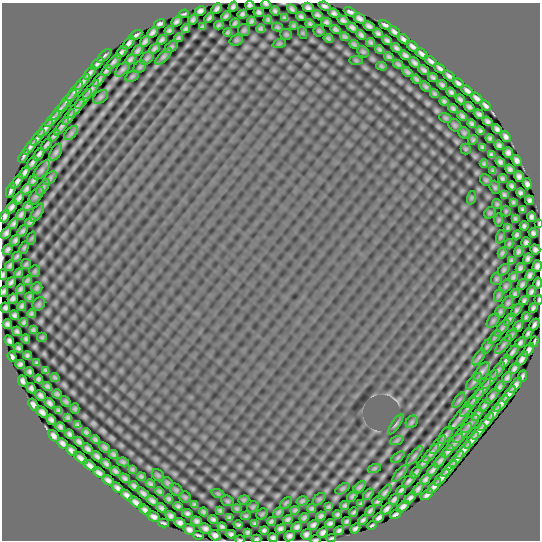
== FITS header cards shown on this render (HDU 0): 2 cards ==
NAXIS1  =                  538
NAXIS2  =                  538

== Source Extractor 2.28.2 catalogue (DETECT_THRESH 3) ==
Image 538 x 538 px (HDU 0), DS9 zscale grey, 1 PNG px = 1 image px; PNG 542 x 542 px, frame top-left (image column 1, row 538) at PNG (2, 3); each listed source drawn as its Kron ellipse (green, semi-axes under 4 px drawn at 4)
Background 0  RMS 9.3e-09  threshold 2.78e-08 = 3 sigma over >= 5 px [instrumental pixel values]
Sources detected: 451; all 451 listed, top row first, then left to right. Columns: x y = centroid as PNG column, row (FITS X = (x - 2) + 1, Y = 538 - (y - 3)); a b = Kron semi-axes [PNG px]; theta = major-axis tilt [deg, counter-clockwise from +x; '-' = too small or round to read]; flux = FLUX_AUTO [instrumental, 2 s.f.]
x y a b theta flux
266 4 5 3 - 1.0e-06
250 5 5 4 - 1.3e-06
325 6 6 4 -20 1.6e-06
233 7 5 4 - 1.3e-06
308 7 5 4 - 1.7e-06
217 9 6 4 45 1.6e-06
292 9 5 3 - 1.3e-06
200 11 6 4 30 1.6e-06
275 11 4 4 - 1.3e-06
259 12 5 4 - 1.3e-06
350 12 7 3 -24 1.7e-06
334 13 5 4 - 1.7e-06
184 14 5 2 - 9.2e-07
242 14 5 4 - 1.3e-06
317 15 5 4 - 1.4e-06
226 16 5 3 - 1.2e-06
301 16 5 3 - 1.3e-06
209 18 5 3 - 1.3e-06
285 18 4 3 - 1.0e-06
359 18 7 4 -30 1.9e-06
193 20 5 4 - 1.4e-06
268 20 4 3 - 9.9e-07
343 20 6 4 -31 1.6e-06
176 21 6 4 40 1.5e-06
252 21 4 4 - 1.3e-06
326 22 5 4 - 1.4e-06
235 23 5 3 - 1.1e-06
160 24 6 3 32 1.6e-06
310 24 4 3 - 1.0e-06
219 25 5 3 - 1.0e-06
293 25 3 3 - 8.1e-07
385 25 6 3 -26 1.5e-06
369 26 6 4 -28 1.7e-06
202 27 4 3 - 8.5e-07
277 27 5 4 - 9.4e-07
352 27 6 4 -32 1.8e-06
186 29 4 3 - 1.1e-06
261 29 4 3 - 1.1e-06
336 29 5 3 - 1.3e-06
244 30 6 6 - 9.3e-07
169 31 5 3 - 1.2e-06
319 31 5 5 - 7.9e-07
152 32 6 3 44 1.7e-06
227 32 4 3 - 9.0e-07
394 32 6 3 -39 1.7e-06
303 33 6 4 -71 6.2e-07
378 33 5 4 - 1.5e-06
286 34 6 5 - 7.4e-07
136 35 7 3 30 1.4e-06
361 35 5 4 - 1.5e-06
345 37 5 3 - 1.2e-06
178 38 4 3 - 1.0e-06
328 38 5 3 - 9.7e-07
404 39 7 3 -36 1.7e-06
162 40 5 3 - 1.3e-06
236 40 7 5 21 8.4e-07
387 40 5 3 - 1.4e-06
145 41 6 3 51 1.6e-06
371 42 4 3 - 1.1e-06
129 43 8 3 53 2.0e-06
279 44 7 4 19 7.6e-07
354 44 5 3 - 9.9e-07
413 46 7 3 -41 1.8e-06
171 47 8 5 41 9.8e-07
396 48 5 4 - 1.5e-06
154 49 6 4 38 1.4e-06
138 50 6 3 49 1.5e-06
380 50 4 3 - 1.1e-06
121 52 7 3 48 1.7e-06
363 52 6 5 - 7.8e-07
422 54 7 3 -37 1.9e-06
405 55 6 4 -36 1.5e-06
104 56 9 3 45 1.1e-06
163 57 10 4 45 1.4e-06
389 57 5 3 - 1.1e-06
147 58 7 5 45 1.1e-06
130 59 6 3 48 1.4e-06
356 61 7 4 -1 7.1e-07
431 61 7 3 -36 1.7e-06
113 62 9 4 47 1.8e-06
414 63 6 4 -42 1.7e-06
97 64 7 3 47 1.8e-06
398 64 5 3 - 1.1e-06
381 66 5 4 - 9.8e-07
140 67 7 5 45 8.9e-07
440 68 6 3 -38 1.6e-06
122 69 8 5 45 1.2e-06
424 70 6 3 -36 1.4e-06
106 71 6 3 51 1.4e-06
407 72 6 4 -44 1.3e-06
90 73 8 3 49 1.9e-06
132 76 7 5 30 8.6e-07
449 76 7 3 -40 1.6e-06
433 78 5 3 - 1.2e-06
416 79 5 3 - 1.1e-06
99 80 7 3 53 1.7e-06
82 82 10 3 48 2.1e-06
458 83 6 3 -37 1.7e-06
442 85 5 3 - 1.2e-06
426 87 6 4 -44 1.1e-06
91 89 11 4 52 1.9e-06
75 91 11 4 53 2.1e-06
467 91 7 3 -39 1.8e-06
451 92 5 3 - 1.3e-06
434 94 5 3 - 1.0e-06
101 97 8 5 41 9.4e-07
477 98 7 4 -41 2.0e-06
83 99 12 4 52 1.7e-06
460 99 5 3 - 1.3e-06
67 101 13 4 51 2.3e-06
444 101 4 3 - 1.1e-06
485 105 6 3 -45 1.5e-06
469 107 5 4 - 1.5e-06
76 108 11 4 50 1.8e-06
453 109 5 3 - 1.2e-06
60 110 12 4 50 2.1e-06
479 114 5 4 - 1.4e-06
462 116 5 3 - 1.4e-06
69 117 9 3 56 1.9e-06
445 118 6 4 -21 8.3e-07
53 119 10 4 49 2.0e-06
487 121 5 4 - 1.5e-06
472 124 4 3 - 1.1e-06
455 125 7 5 -45 8.0e-07
61 126 11 4 52 1.7e-06
45 128 10 4 52 2.2e-06
497 129 5 4 - 1.6e-06
480 131 4 4 - 1.2e-06
71 133 8 5 45 1.4e-06
464 133 6 5 - 8.5e-07
54 136 7 3 48 1.5e-06
505 136 6 4 -54 1.8e-06
38 137 10 4 51 1.9e-06
490 138 4 4 - 1.1e-06
473 140 5 4 - 8.0e-07
47 145 7 3 51 1.6e-06
499 145 5 4 - 1.5e-06
30 147 9 3 54 1.9e-06
482 147 4 3 - 9.4e-07
466 149 5 5 - 6.7e-07
56 152 9 5 61 1.4e-06
508 153 5 5 - 1.8e-06
39 154 7 3 52 1.9e-06
491 155 4 3 - 1.1e-06
24 156 7 2 61 1.3e-06
517 160 6 4 -51 1.9e-06
500 162 5 4 - 1.5e-06
32 163 7 3 57 1.8e-06
484 164 4 3 - 8.2e-07
510 169 5 4 - 1.5e-06
41 170 11 5 53 1.5e-06
493 171 4 3 - 9.0e-07
25 172 7 3 57 1.9e-06
519 176 5 4 - 1.7e-06
50 178 8 5 46 1.2e-06
502 179 4 3 - 1.1e-06
33 180 6 3 58 1.5e-06
486 180 6 5 - 7.8e-07
17 182 8 4 53 2.3e-06
527 184 5 4 - 1.6e-06
511 186 4 3 - 1.2e-06
43 187 9 4 54 1.4e-06
495 187 7 5 -69 7.9e-07
26 189 6 4 55 1.7e-06
11 190 8 3 69 1.8e-06
520 193 4 4 - 1.2e-06
504 195 4 3 - 1.0e-06
36 196 10 5 52 1.5e-06
19 198 7 4 53 2.1e-06
471 198 7 4 71 8.2e-07
530 200 5 4 - 1.4e-06
513 202 3 3 - 7.7e-07
497 204 5 5 - 8.0e-07
28 206 6 3 55 1.4e-06
12 207 7 4 56 2.3e-06
522 209 4 3 - 1.0e-06
506 211 5 5 - 6.7e-07
37 213 10 5 58 1.4e-06
490 213 6 5 - 7.9e-07
21 214 6 3 58 1.6e-06
5 216 6 4 69 1.9e-06
532 217 5 4 - 1.5e-06
515 219 4 3 - 8.2e-07
499 220 6 4 89 6.3e-07
30 222 5 3 - 1.2e-06
13 224 5 4 - 1.6e-06
539 224 4 2 - 5.9e-07
524 226 4 4 - 1.2e-06
508 227 4 3 - 7.7e-07
22 231 6 4 52 1.4e-06
6 233 6 4 58 1.9e-06
533 233 5 4 - 1.4e-06
517 235 4 4 - 1.2e-06
500 237 7 4 71 7.8e-07
32 238 7 4 71 6.6e-07
15 240 6 3 58 1.4e-06
526 242 5 4 - 1.4e-06
509 244 4 3 - 9.1e-07
24 248 6 4 63 9.2e-07
8 249 6 4 50 1.5e-06
535 250 5 5 - 1.5e-06
518 251 5 3 - 1.3e-06
502 253 5 3 - 1.1e-06
17 257 5 3 - 1.2e-06
528 258 5 4 - 1.6e-06
511 260 4 3 - 1.1e-06
26 264 5 5 - 8.8e-07
9 266 6 3 62 1.4e-06
537 266 6 4 74 1.6e-06
520 268 5 4 - 1.4e-06
504 270 7 4 42 1.0e-06
35 271 6 5 - 8.1e-07
19 273 5 3 - 1.1e-06
3 274 5 3 - 1.0e-06
530 275 6 4 62 1.7e-06
513 277 5 4 - 1.3e-06
496 279 6 5 - 8.5e-07
27 280 5 3 - 1.0e-06
11 282 6 4 56 1.5e-06
538 283 5 3 - 1.2e-06
522 284 6 3 59 1.5e-06
506 286 7 5 49 1.1e-06
37 288 5 5 - 1.1e-06
20 289 5 4 - 1.3e-06
4 291 5 4 - 1.3e-06
531 292 5 3 - 1.4e-06
515 294 4 4 - 1.1e-06
499 295 7 4 71 9.4e-07
29 297 4 3 - 1.0e-06
13 299 5 4 - 1.5e-06
538 300 4 2 - 6.9e-07
524 301 5 3 - 1.2e-06
508 303 6 5 - 8.6e-07
39 304 7 5 47 9.2e-07
22 306 5 4 - 1.4e-06
5 308 5 5 - 1.5e-06
533 308 5 4 - 1.3e-06
516 310 8 4 53 1.2e-06
500 312 6 4 74 1.0e-06
31 314 4 4 - 1.1e-06
14 315 5 4 - 1.5e-06
526 317 4 3 - 9.0e-07
509 319 7 3 58 1.1e-06
493 321 8 5 54 1.0e-06
24 322 4 3 - 1.1e-06
7 324 5 4 - 1.6e-06
534 325 7 3 58 1.7e-06
518 326 6 3 55 1.5e-06
502 328 10 4 51 1.3e-06
33 330 4 3 - 1.0e-06
17 331 5 4 - 1.3e-06
528 333 6 3 63 1.3e-06
511 335 8 4 52 1.1e-06
42 337 5 5 - 6.6e-07
495 337 8 4 45 1.0e-06
26 339 4 3 - 1.1e-06
9 341 5 4 - 1.6e-06
534 342 5 2 - 9.2e-07
520 343 6 3 53 1.4e-06
503 345 11 4 50 1.5e-06
487 347 8 5 62 1.0e-06
18 348 5 4 - 1.3e-06
529 350 7 4 56 2.2e-06
512 352 8 3 53 1.7e-06
27 356 4 3 - 1.1e-06
12 357 5 3 - 1.4e-06
479 357 9 4 55 1.3e-06
522 359 8 4 54 2.4e-06
505 361 7 3 57 1.6e-06
36 363 4 3 - 7.6e-07
20 364 5 4 - 1.4e-06
514 368 6 3 51 1.8e-06
45 370 4 3 - 8.3e-07
498 371 10 4 53 1.4e-06
29 372 5 4 - 1.2e-06
482 372 11 5 55 2.0e-06
522 376 6 3 68 1.4e-06
55 377 5 3 - 9.2e-07
507 378 6 3 53 1.6e-06
38 379 4 4 - 1.2e-06
490 380 11 4 52 1.7e-06
23 381 6 4 -66 1.6e-06
474 381 10 5 47 1.5e-06
515 385 9 3 55 2.6e-06
47 386 5 3 - 1.2e-06
500 387 5 3 - 1.5e-06
31 388 5 4 - 1.6e-06
483 389 12 4 54 1.8e-06
57 394 5 3 - 1.1e-06
509 394 9 4 53 2.4e-06
40 395 6 4 -45 1.6e-06
492 396 9 4 54 1.9e-06
475 398 12 4 50 1.8e-06
459 400 9 4 54 1.1e-06
66 401 6 4 -49 1.1e-06
50 403 6 4 -45 1.5e-06
501 403 10 4 50 2.6e-06
33 405 7 4 -56 1.9e-06
485 405 7 3 51 1.7e-06
468 407 12 4 51 1.7e-06
75 409 5 4 - 9.7e-07
59 410 4 3 - 1.2e-06
42 412 7 4 -40 2.0e-06
494 413 9 3 52 2.4e-06
477 415 7 3 52 1.6e-06
460 417 16 5 50 2.5e-06
68 418 4 3 - 9.5e-07
51 420 5 4 - 1.7e-06
412 422 7 5 46 9.1e-07
486 422 11 4 51 2.7e-06
396 424 12 3 56 1.2e-06
470 424 11 5 45 1.5e-06
77 425 4 3 - 1.1e-06
60 427 5 4 - 1.4e-06
479 431 10 3 51 2.4e-06
86 432 4 3 - 1.1e-06
462 433 12 5 47 1.8e-06
69 434 5 4 - 1.4e-06
446 435 10 5 53 1.3e-06
54 436 6 4 -51 2.0e-06
95 439 4 3 - 1.1e-06
397 440 7 4 19 8.3e-07
472 440 10 3 50 2.5e-06
79 442 6 4 -43 1.5e-06
455 442 11 5 47 1.8e-06
63 443 6 4 -44 1.9e-06
438 445 11 5 48 1.6e-06
105 447 6 4 -40 1.3e-06
87 449 6 4 -44 1.7e-06
72 450 6 4 -42 1.8e-06
463 450 10 3 51 2.5e-06
448 451 7 3 48 1.9e-06
431 453 11 4 52 1.8e-06
114 454 4 3 - 1.1e-06
97 456 6 4 -44 1.6e-06
414 456 12 4 50 1.5e-06
398 457 7 4 37 7.8e-07
81 458 8 4 -40 2.1e-06
456 459 10 3 52 2.4e-06
440 461 8 4 53 1.8e-06
123 462 6 4 -10 1.1e-06
423 463 8 3 49 1.5e-06
106 464 5 4 - 1.5e-06
90 465 7 4 -36 2.0e-06
449 468 10 4 46 2.6e-06
132 469 4 3 - 8.9e-07
374 469 7 4 19 7.6e-07
433 470 7 3 49 1.7e-06
115 471 5 3 - 1.4e-06
416 472 7 4 52 1.4e-06
99 473 7 4 -39 2.0e-06
400 474 10 3 50 1.4e-06
158 475 7 5 -45 8.1e-07
141 477 4 3 - 1.2e-06
442 477 10 3 46 2.5e-06
125 478 6 3 -31 1.4e-06
108 480 7 4 -36 1.8e-06
425 480 6 4 48 1.6e-06
409 481 9 4 45 1.5e-06
167 483 6 5 - 9.8e-07
150 484 5 4 - 1.3e-06
134 486 5 4 - 1.5e-06
434 486 9 3 49 2.4e-06
359 487 7 4 45 1.1e-06
117 488 6 4 -39 1.8e-06
342 489 8 4 31 8.6e-07
418 489 7 3 52 1.7e-06
176 490 7 5 -45 7.9e-07
401 490 5 3 - 1.3e-06
160 492 4 3 - 1.1e-06
143 493 7 3 -39 1.7e-06
385 493 9 4 52 1.5e-06
218 494 7 4 -19 7.4e-07
368 494 6 3 52 9.9e-07
127 495 7 4 -40 2.0e-06
427 495 7 3 38 1.8e-06
352 496 6 4 52 1.0e-06
185 497 5 5 - 7.9e-07
410 498 7 4 45 2.1e-06
169 499 4 4 - 1.2e-06
319 499 7 4 44 8.7e-07
394 499 6 3 56 1.5e-06
244 500 6 4 20 8.3e-07
152 501 6 4 -33 1.8e-06
227 501 6 5 - 8.0e-07
302 501 6 4 17 1.0e-06
378 501 6 2 39 1.1e-06
136 502 8 4 -39 2.3e-06
286 503 7 4 45 8.7e-07
194 504 4 4 - 1.0e-06
361 504 4 3 - 8.2e-07
345 505 4 3 - 1.1e-06
178 506 4 4 - 1.3e-06
253 507 6 5 - 7.7e-07
328 507 4 3 - 1.0e-06
403 507 7 4 42 2.2e-06
161 508 5 4 - 1.6e-06
237 509 5 4 - 8.9e-07
312 509 4 3 - 1.0e-06
387 509 7 4 46 1.9e-06
145 510 7 4 -40 1.9e-06
220 510 4 4 - 1.0e-06
295 510 4 3 - 1.1e-06
370 511 5 3 - 1.2e-06
203 512 4 3 - 1.1e-06
278 512 6 3 45 1.1e-06
353 512 5 2 - 9.5e-07
187 513 5 4 - 1.4e-06
262 514 6 5 - 7.2e-07
337 514 4 3 - 1.0e-06
396 514 6 3 33 1.4e-06
171 516 5 4 - 1.7e-06
246 516 5 4 - 8.8e-07
321 516 5 4 - 1.4e-06
154 517 7 4 -26 2.1e-06
229 518 4 3 - 1.1e-06
304 518 5 3 - 1.3e-06
379 518 6 4 43 1.8e-06
213 519 5 3 - 1.3e-06
288 520 5 4 - 1.4e-06
363 520 5 3 - 1.3e-06
196 521 5 4 - 1.6e-06
346 521 4 3 - 1.1e-06
271 522 4 4 - 1.2e-06
164 523 5 2 - 1.0e-06
180 523 5 4 - 1.9e-06
255 523 4 3 - 9.4e-07
330 523 5 4 - 1.4e-06
238 525 4 3 - 1.1e-06
313 525 6 4 31 1.7e-06
372 525 5 2 - 8.3e-07
222 527 5 4 - 1.3e-06
297 527 5 4 - 1.8e-06
205 528 6 5 - 1.8e-06
280 529 5 4 - 1.5e-06
355 529 5 4 - 1.4e-06
189 530 6 5 - 2.0e-06
264 530 4 3 - 1.3e-06
339 531 5 3 - 1.3e-06
247 532 4 3 - 1.1e-06
323 532 6 4 44 1.7e-06
231 534 5 4 - 1.5e-06
306 534 5 5 - 1.8e-06
198 535 5 2 - 1.0e-06
215 535 6 5 - 1.8e-06
289 536 5 5 - 1.8e-06
273 538 5 4 - 1.5e-06
331 538 5 2 - 8.7e-07
257 539 5 3 - 9.8e-07
240 540 4 2 - 6.3e-07
316 540 5 2 - 7.5e-07
At the frame edge (FLAGS 8, measured only in part): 14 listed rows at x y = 266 4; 250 5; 292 9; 539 224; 8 249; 537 266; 3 274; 538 283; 4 291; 538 300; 273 538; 257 539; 240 540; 316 540